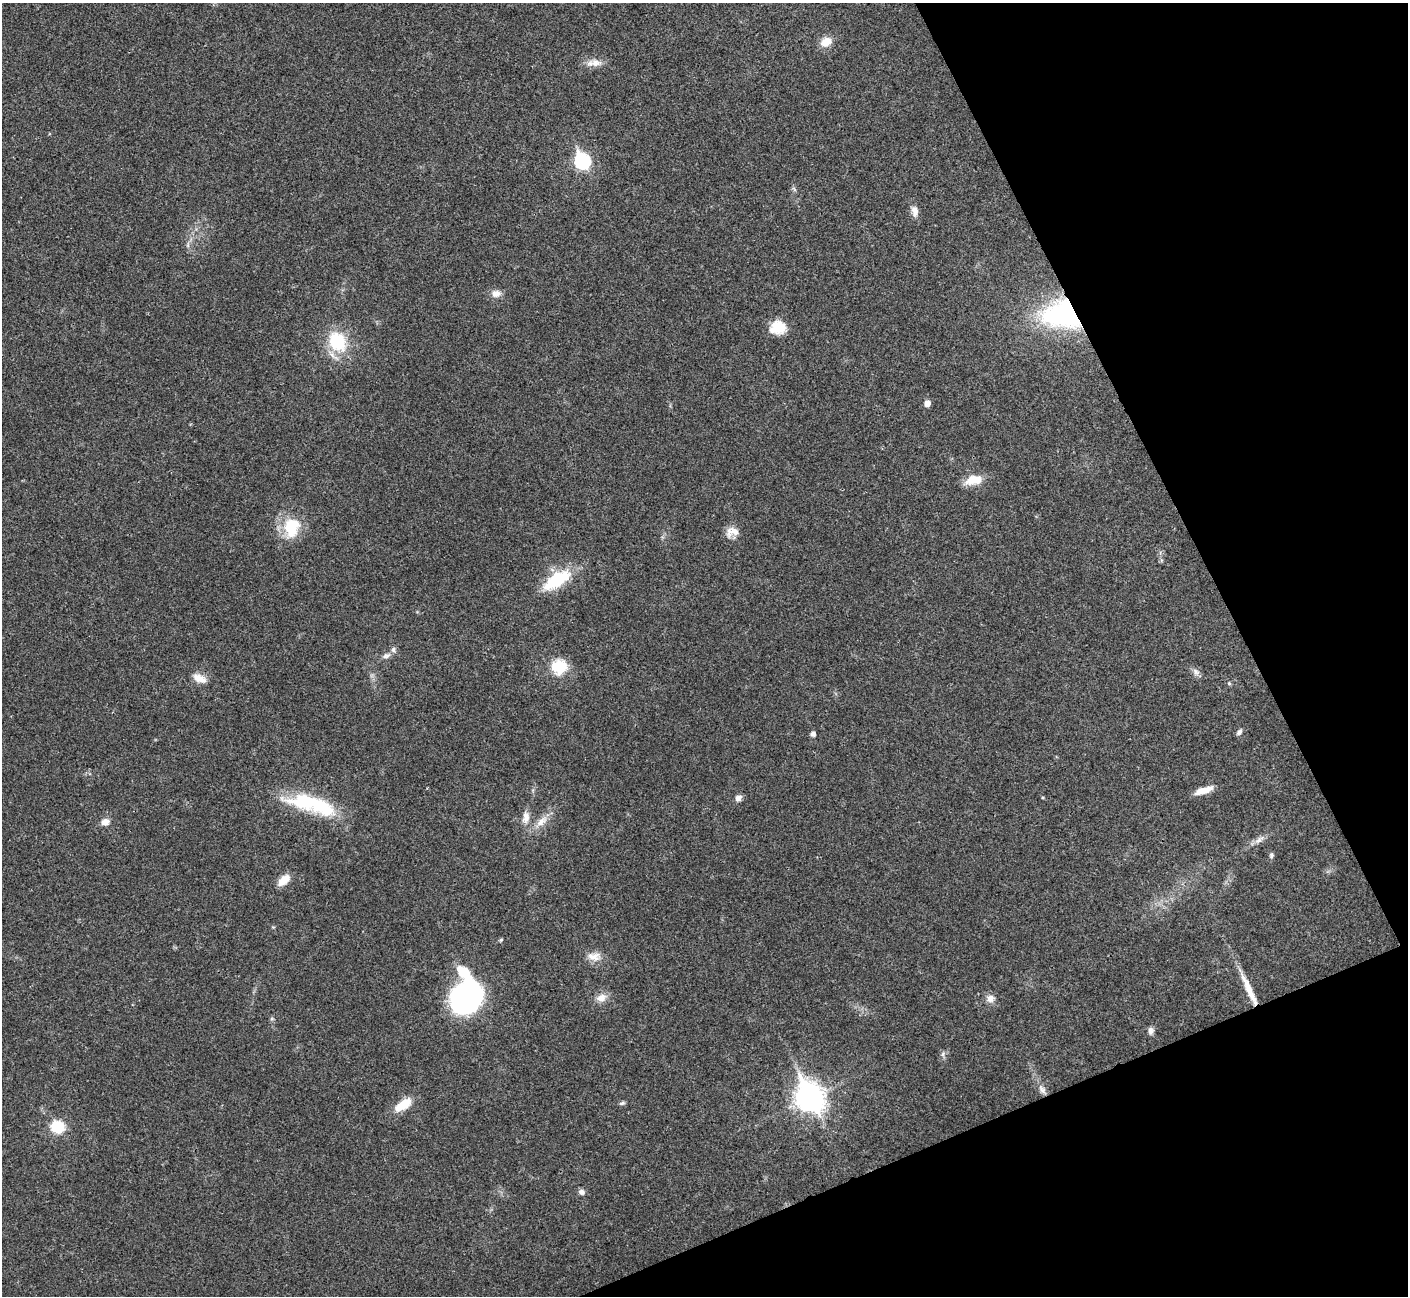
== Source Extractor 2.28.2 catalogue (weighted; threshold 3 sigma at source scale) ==
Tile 12 of 4 x 4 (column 4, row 3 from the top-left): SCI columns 4219-5624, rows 1449-2742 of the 5629 x 5617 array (HDU 1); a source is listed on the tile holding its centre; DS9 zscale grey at full resolution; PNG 1410 x 1298 px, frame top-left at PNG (2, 3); no overlay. Shown black and unused: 21% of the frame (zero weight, under 3 of 4 exposures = <1% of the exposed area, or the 3 px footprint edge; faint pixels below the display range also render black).
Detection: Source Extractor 2.28.2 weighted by HDU 2 'WHT'; one run over the whole footprint, this tile lists its part. Background 0.022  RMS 0.0041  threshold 0.0183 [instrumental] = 3 sigma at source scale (4.5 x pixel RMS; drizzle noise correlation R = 1.50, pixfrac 1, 0.05/0.05 arcsec/px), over >= 5 px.
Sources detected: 46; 3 inside a brighter listed object's ellipse — not listed separately; the other 43 listed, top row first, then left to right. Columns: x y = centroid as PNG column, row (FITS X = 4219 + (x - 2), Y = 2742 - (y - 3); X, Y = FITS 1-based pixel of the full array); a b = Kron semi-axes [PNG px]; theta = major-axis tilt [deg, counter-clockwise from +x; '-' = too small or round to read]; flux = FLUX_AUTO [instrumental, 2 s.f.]
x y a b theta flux
826 42 13 9 27 5.3
595 63 15 10 1 3.5
582 161 8 7 - 74
794 189 8 3 -58 0.64
915 211 14 8 -79 2.9
496 294 12 9 3 2.7
1062 315 46 30 -7 59
778 327 18 15 6 8.1
337 341 19 15 -57 22
927 403 5 5 - 3
974 480 21 11 12 7.1
292 527 25 19 78 15
732 532 17 12 11 4
557 580 34 15 32 20
386 655 12 7 21 1.9
559 667 20 18 25 11
1196 672 10 7 -40 1.7
200 678 17 9 -24 4.1
1229 683 5 5 - 0.58
1239 732 9 5 49 1.1
813 734 5 5 - 1.7
1204 790 22 7 19 4.7
738 798 8 7 - 1.9
308 802 59 20 -11 28
526 818 16 9 80 3.3
541 821 20 9 42 4.6
105 822 10 8 14 2.7
1259 840 16 6 39 2.4
1271 855 6 6 - 0.84
284 880 16 8 42 5.2
594 956 19 11 -4 4.2
1249 990 46 7 -66 9.1
601 998 14 10 20 3.5
990 998 11 10 - 2.5
467 999 30 25 57 88
1151 1031 10 7 89 1.6
943 1054 7 5 61 0.94
1042 1090 14 7 -56 2.3
809 1097 12 9 -64 440
622 1103 8 4 16 0.75
403 1105 25 11 34 7.5
57 1127 13 12 - 12
581 1192 7 6 - 1.5
Overlapping masked pixels (flux is a lower limit): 2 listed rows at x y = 1062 315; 1249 990